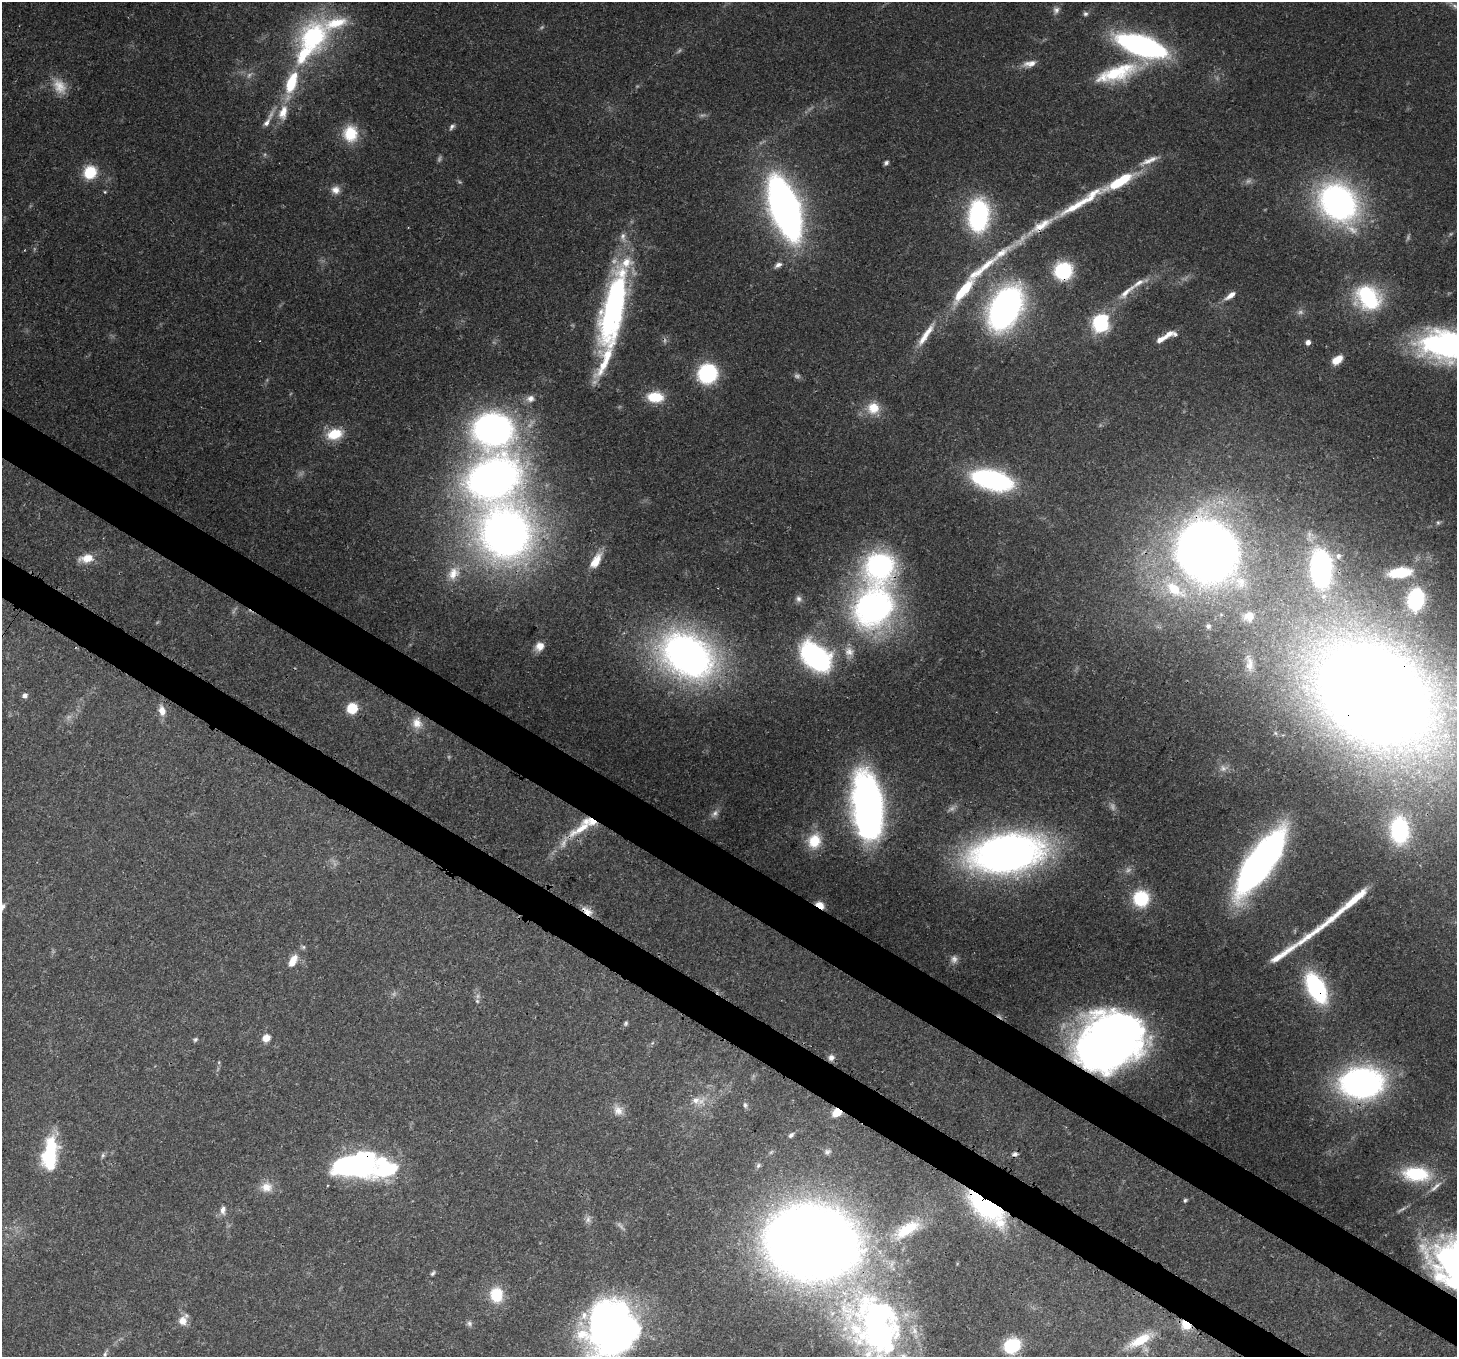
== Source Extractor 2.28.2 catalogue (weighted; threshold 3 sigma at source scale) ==
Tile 6 of 4 x 4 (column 2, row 2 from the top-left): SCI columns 1537-2991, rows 3070-4424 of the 5972 x 6065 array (HDU 1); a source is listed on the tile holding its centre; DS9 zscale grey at full resolution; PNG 1459 x 1359 px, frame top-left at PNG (2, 2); no overlay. Shown black and unused: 6% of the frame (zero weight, under 3 of 4 exposures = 8% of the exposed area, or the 3 px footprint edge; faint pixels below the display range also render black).
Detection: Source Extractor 2.28.2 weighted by HDU 2 'WHT'; one run over the whole footprint, this tile lists its part. Background 0.0538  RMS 0.0028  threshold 0.0127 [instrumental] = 3 sigma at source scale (4.5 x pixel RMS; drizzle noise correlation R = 1.50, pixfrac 1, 0.0396/0.0396 arcsec/px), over >= 5 px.
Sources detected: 171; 18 too faint to see at this stretch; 10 inside a brighter object's white glare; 2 long thin detections or spike segments (spike, bleed or trail) — not listed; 16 inside a brighter listed object's ellipse — not listed separately; the other 125 listed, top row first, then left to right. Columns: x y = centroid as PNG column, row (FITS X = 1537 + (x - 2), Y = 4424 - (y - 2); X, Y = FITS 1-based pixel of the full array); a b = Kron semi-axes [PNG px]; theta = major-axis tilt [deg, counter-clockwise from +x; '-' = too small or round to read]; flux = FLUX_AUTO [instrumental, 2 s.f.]
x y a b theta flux
1056 10 10 9 - 1.4
1085 14 7 6 - 0.67
313 37 39 33 71 40
1141 46 41 15 -18 81
1030 63 18 8 10 2.5
1117 73 57 19 18 19
291 83 23 11 71 13
283 112 24 13 77 6.1
267 122 14 7 57 1.9
452 127 9 5 47 0.83
350 134 20 17 -88 9.2
1149 161 30 8 23 3.5
886 163 6 5 - 0.71
90 172 13 12 - 9.9
1118 183 20 9 32 9.8
335 190 12 10 -13 2.2
105 192 4 4 - 0.31
1092 195 28 11 44 5.9
1338 202 38 30 -49 94
785 208 45 19 -71 200
978 216 30 19 87 44
1041 226 47 11 32 9.4
1001 253 33 10 34 7.3
778 265 11 6 26 1.3
1063 271 15 14 - 22
1127 292 35 8 41 4.8
960 294 21 10 59 7.5
1231 295 14 6 36 2.2
1368 298 28 22 -44 27
611 308 87 24 76 63
1005 308 31 19 62 140
1100 322 15 13 -74 29
1168 334 19 7 16 2.9
926 335 40 8 56 5.6
1308 342 5 5 - 1.6
1447 347 65 36 -17 65
1337 360 11 7 36 4.3
707 373 15 14 - 31
655 397 18 11 -4 8.5
530 398 11 9 12 1.9
873 408 16 16 - 5.9
493 430 43 39 -12 95
334 434 19 13 12 7.6
493 478 47 36 23 170
992 480 39 18 -14 50
1438 523 6 5 - 0.54
505 533 43 40 -74 200
1206 552 48 44 -47 290
1338 556 8 6 79 0.85
87 558 18 10 9 4.7
596 561 21 10 60 4.5
880 565 30 29 - 53
1321 568 25 14 -90 60
1400 572 23 10 6 9.6
453 573 19 14 64 4.8
1175 589 35 17 -33 16
798 599 9 7 -73 1.1
1416 599 14 9 80 36
873 607 40 34 61 100
1249 616 10 9 - 2.5
1208 626 7 6 - 0.8
540 646 12 11 - 2.7
849 651 14 13 - 3
687 655 48 35 -34 160
816 657 22 14 -43 82
1249 664 19 8 84 2.2
25 695 7 6 - 0.93
1373 695 98 70 -35 670
352 708 10 9 - 8.4
162 711 12 7 -79 2.8
417 723 15 14 - 3.7
1276 733 6 4 -70 0.44
869 805 57 27 -79 120
715 813 12 7 50 1.3
581 828 45 10 31 9.9
1399 830 25 17 -89 25
814 841 20 16 73 7.6
1007 853 53 28 9 200
1260 862 55 18 55 170
1141 898 15 15 - 15
1356 898 39 8 40 7.5
820 905 8 5 -34 3.6
587 911 16 8 -33 2.8
1310 935 61 8 36 8.4
303 947 6 6 - 0.54
954 959 10 8 72 1.3
293 961 16 8 63 3.8
1316 988 24 12 -63 45
477 1001 6 4 -45 0.55
626 1023 7 5 66 0.57
266 1038 7 6 - 3.4
195 1040 6 5 - 0.52
1108 1043 52 40 31 250
831 1058 8 8 - 1.4
1362 1083 28 20 3 130
696 1100 14 10 -15 2.9
745 1105 8 6 -72 0.75
618 1110 15 11 -55 2.8
836 1113 11 9 26 4
791 1135 7 5 42 0.92
827 1152 10 7 17 1.1
1015 1154 8 5 7 0.85
103 1155 7 6 - 0.59
50 1157 30 20 89 18
758 1165 8 5 50 0.72
360 1167 39 21 11 36
1416 1174 30 16 -6 17
266 1187 17 14 1 3.7
1185 1200 6 5 - 0.46
985 1205 38 17 -38 52
223 1210 11 7 87 1.6
588 1220 10 7 69 1.2
907 1229 45 18 31 15
812 1242 74 59 -9 460
433 1273 8 5 56 0.59
1455 1283 57 21 -9 27
496 1295 17 14 -86 9
182 1321 12 10 58 3.1
469 1323 8 7 - 0.88
1186 1325 12 10 -37 4.4
611 1328 42 41 - 190
877 1329 94 65 -64 110
1140 1340 34 11 29 8.8
1012 1346 15 13 30 15
105 1354 6 5 - 0.61
Overlapping masked pixels (flux is a lower limit): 17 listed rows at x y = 785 208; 1041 226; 1063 271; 1206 552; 880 565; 1373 695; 581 828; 1260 862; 820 905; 587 911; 1316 988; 1108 1043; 836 1113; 985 1205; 812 1242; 1455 1283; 1186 1325
Isophote crosses this tile's border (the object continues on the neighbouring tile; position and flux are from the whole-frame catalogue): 4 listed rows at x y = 1447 347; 1455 1283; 611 1328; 877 1329